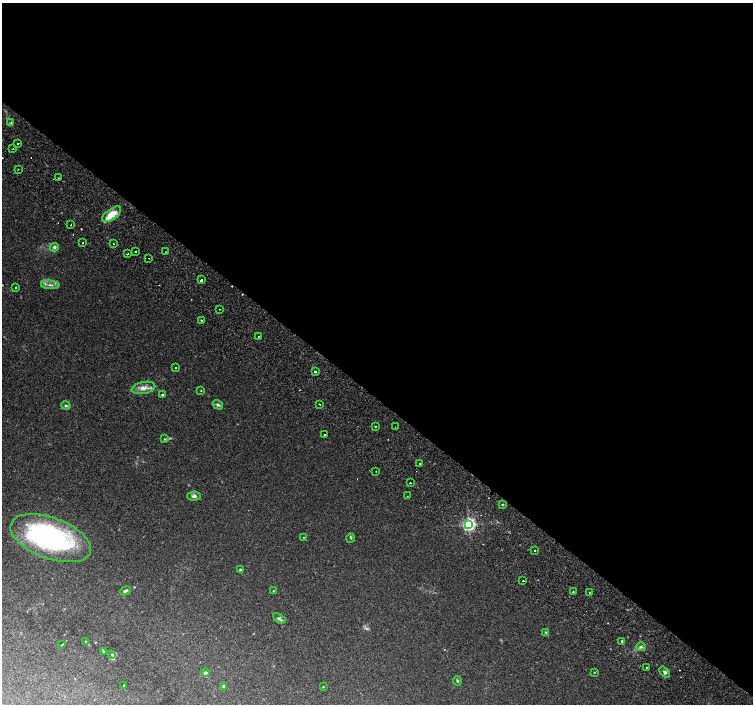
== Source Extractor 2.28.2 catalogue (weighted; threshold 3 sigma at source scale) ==
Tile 3 of 4 x 4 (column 3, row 1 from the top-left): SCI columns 3092-4592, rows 4546-5948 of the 6176 x 6218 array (HDU 1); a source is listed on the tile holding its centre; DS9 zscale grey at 2 x 2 block average (1 PNG px = mean of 2 x 2 image px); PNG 755 x 706 px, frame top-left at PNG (2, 3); each listed source drawn as its Kron ellipse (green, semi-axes under 4 px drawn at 4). Shown black and unused: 56% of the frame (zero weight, under 2 of 3 exposures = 6% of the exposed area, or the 3 px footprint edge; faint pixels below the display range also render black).
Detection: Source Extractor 2.28.2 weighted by HDU 2 'WHT'; one run over the whole footprint, this tile lists its part. Background 0.023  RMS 0.003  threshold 0.0135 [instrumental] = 3 sigma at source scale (4.5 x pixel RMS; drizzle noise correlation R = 1.50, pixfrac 1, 0.0396/0.0396 arcsec/px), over >= 5 px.
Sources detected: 71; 3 too faint to see at this stretch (2 x 2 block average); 1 inside a brighter object's white glare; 2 cosmic-ray / hot-pixel residue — neither listed nor drawn; the other 65 listed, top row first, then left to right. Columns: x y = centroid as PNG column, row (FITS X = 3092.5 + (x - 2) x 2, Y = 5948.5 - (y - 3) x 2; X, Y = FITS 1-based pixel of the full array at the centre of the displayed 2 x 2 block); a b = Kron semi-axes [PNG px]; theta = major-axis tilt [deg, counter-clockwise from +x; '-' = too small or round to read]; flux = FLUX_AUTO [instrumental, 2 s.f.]
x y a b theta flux
11 123 4 3 - 0.78
18 144 2 2 - 1.5
13 149 2 2 - 0.25
18 169 2 2 - 0.56
58 178 2 2 - 0.61
112 214 11 5 35 11
71 225 2 2 - 0.51
83 243 2 2 - 0.45
113 244 2 2 - 0.41
54 247 4 4 - 1.6
135 252 2 2 - 2.1
166 252 2 2 - 0.95
127 254 2 2 - 0.64
149 258 2 2 - 0.31
201 280 2 2 - 4.1
50 285 9 3 -4 2.1
15 287 3 2 - 0.44
219 309 2 2 - 0.25
201 320 2 2 - 1.6
259 337 2 2 - 1.6
175 367 2 2 - 1.2
315 372 2 2 - 6.6
143 388 12 6 11 4.7
201 390 2 2 - 1.4
162 395 2 2 - 1.2
319 404 2 2 - 1.3
218 405 5 4 - 1.3
66 406 5 3 - 1.1
375 426 2 2 - 1.3
395 427 2 2 - 1
325 434 2 2 - 2.1
164 439 3 3 - 0.57
419 464 2 2 - 1
376 471 2 2 - 0.23
410 483 2 2 - 2.6
194 496 6 4 2 1.8
407 496 2 2 - 0.44
502 504 3 2 - 0.45
469 524 3 3 - 170
304 537 3 2 - 0.35
51 538 42 20 -20 100
351 538 4 3 - 0.61
535 550 2 2 - 3
240 569 2 2 - 0.83
523 581 2 2 - 1.2
125 591 6 3 22 1.2
273 591 2 2 - 0.39
573 592 3 2 - 0.48
589 593 2 2 - 0.3
279 619 7 3 -31 1.5
546 632 3 3 - 0.64
86 641 3 3 - 0.42
622 641 2 2 - 2.3
62 645 3 2 - 0.44
641 647 5 3 - 1.3
103 652 3 3 - 0.52
112 654 4 3 - 0.91
646 667 2 2 - 0.7
594 672 2 2 - 0.35
665 672 6 4 -48 1.8
205 673 4 3 - 1.5
457 681 5 3 - 0.7
124 685 2 2 - 0.55
224 686 2 2 - 2.3
323 686 2 2 - 0.37